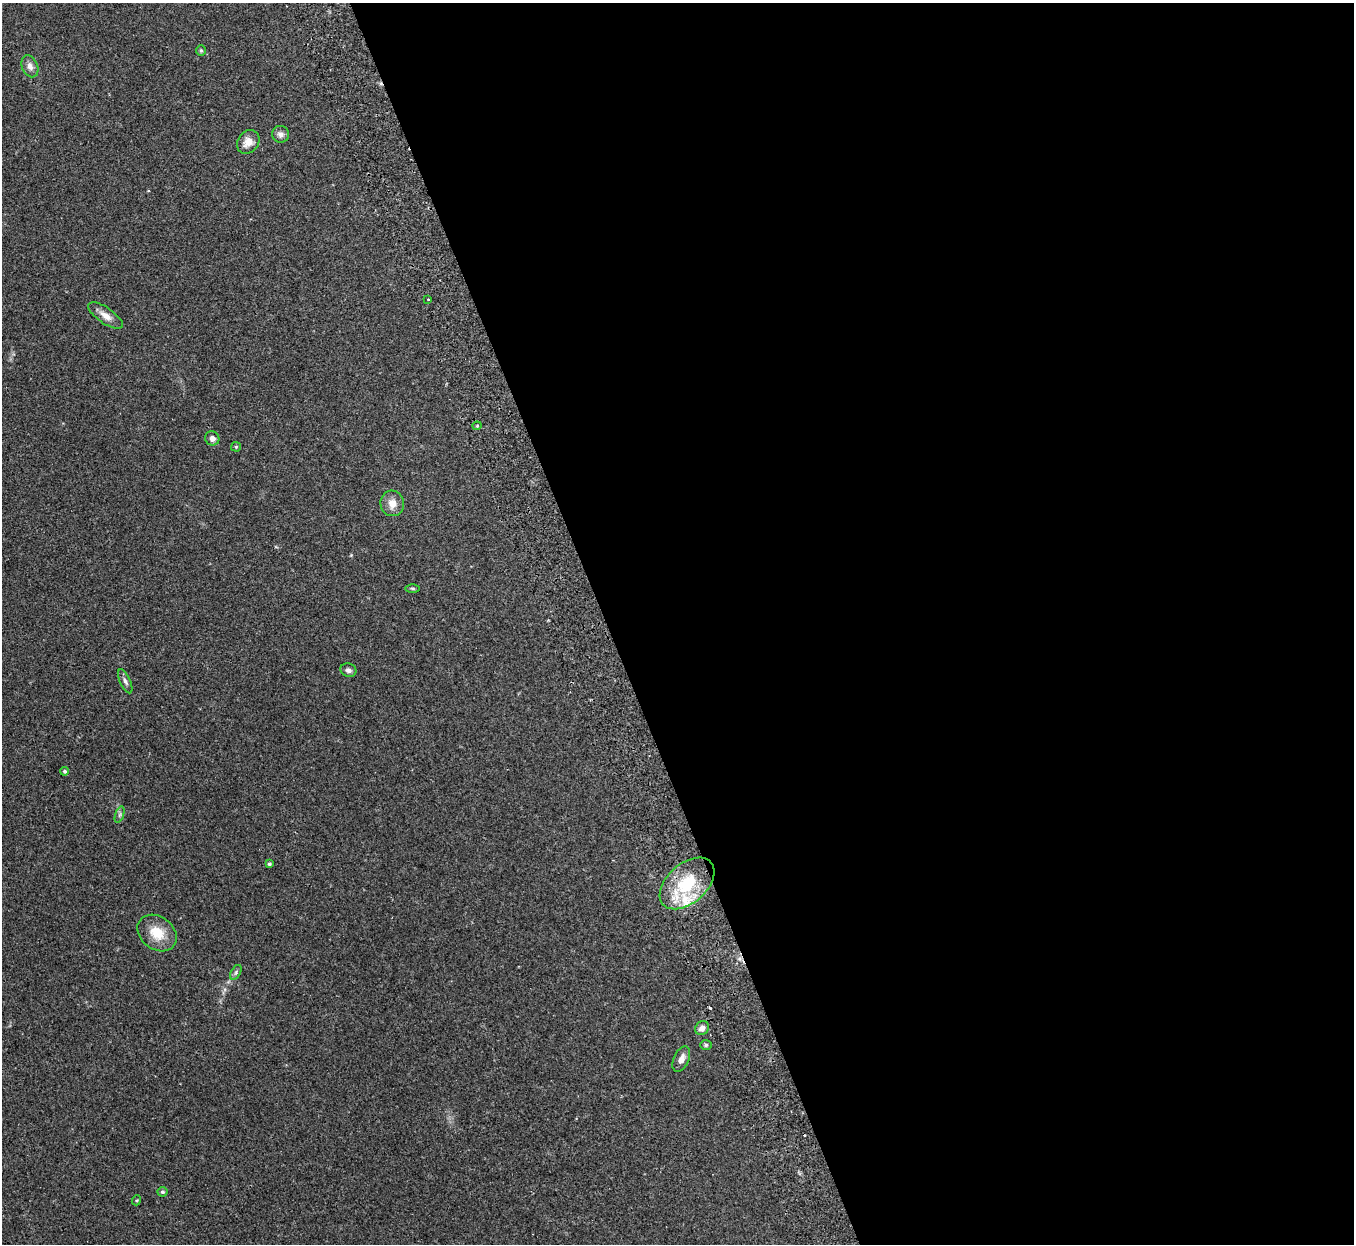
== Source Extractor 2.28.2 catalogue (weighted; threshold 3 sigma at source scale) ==
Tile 8 of 4 x 4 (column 4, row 2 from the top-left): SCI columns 4115-5466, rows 2658-3899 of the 5522 x 5441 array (HDU 1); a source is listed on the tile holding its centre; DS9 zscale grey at full resolution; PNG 1356 x 1246 px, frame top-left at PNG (2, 3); each listed source drawn as its Kron ellipse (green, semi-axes under 4 px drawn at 4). Shown black and unused: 55% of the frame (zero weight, under 2 of 3 exposures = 3% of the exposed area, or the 3 px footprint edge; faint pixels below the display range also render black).
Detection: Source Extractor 2.28.2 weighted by HDU 2 'WHT'; one run over the whole footprint, this tile lists its part. Background 0.25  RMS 0.0083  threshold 0.0374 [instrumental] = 3 sigma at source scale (4.5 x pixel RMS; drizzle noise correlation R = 1.50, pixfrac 1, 0.05/0.05 arcsec/px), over >= 5 px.
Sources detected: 26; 1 cosmic-ray / hot-pixel residue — neither listed nor drawn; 1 inside a brighter listed object's ellipse — not listed separately; the other 24 listed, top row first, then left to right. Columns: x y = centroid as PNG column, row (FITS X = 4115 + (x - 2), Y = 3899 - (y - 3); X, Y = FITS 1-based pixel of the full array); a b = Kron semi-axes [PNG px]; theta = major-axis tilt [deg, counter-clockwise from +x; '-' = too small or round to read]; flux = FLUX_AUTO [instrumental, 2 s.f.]
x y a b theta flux
201 50 5 5 - 1.1
30 66 11 8 -67 4.5
281 134 8 8 - 3.8
248 142 13 10 51 8.6
428 299 3 2 - 0.73
105 316 20 8 -34 6.9
477 426 4 4 - 1
212 438 7 7 - 3.8
236 447 5 5 - 0.89
392 503 13 11 -75 8.3
412 588 7 3 -1 1.2
348 670 8 6 -18 2.7
125 681 13 5 -66 2.8
65 771 4 4 - 1.6
120 815 8 3 71 1.5
269 864 3 3 - 1.7
687 883 32 19 41 44
157 933 21 16 -37 18
236 972 8 4 60 1.9
702 1028 7 6 - 4.5
706 1045 6 5 - 1.3
681 1059 13 7 66 5.4
162 1192 5 5 - 1.6
137 1200 5 3 - 0.85